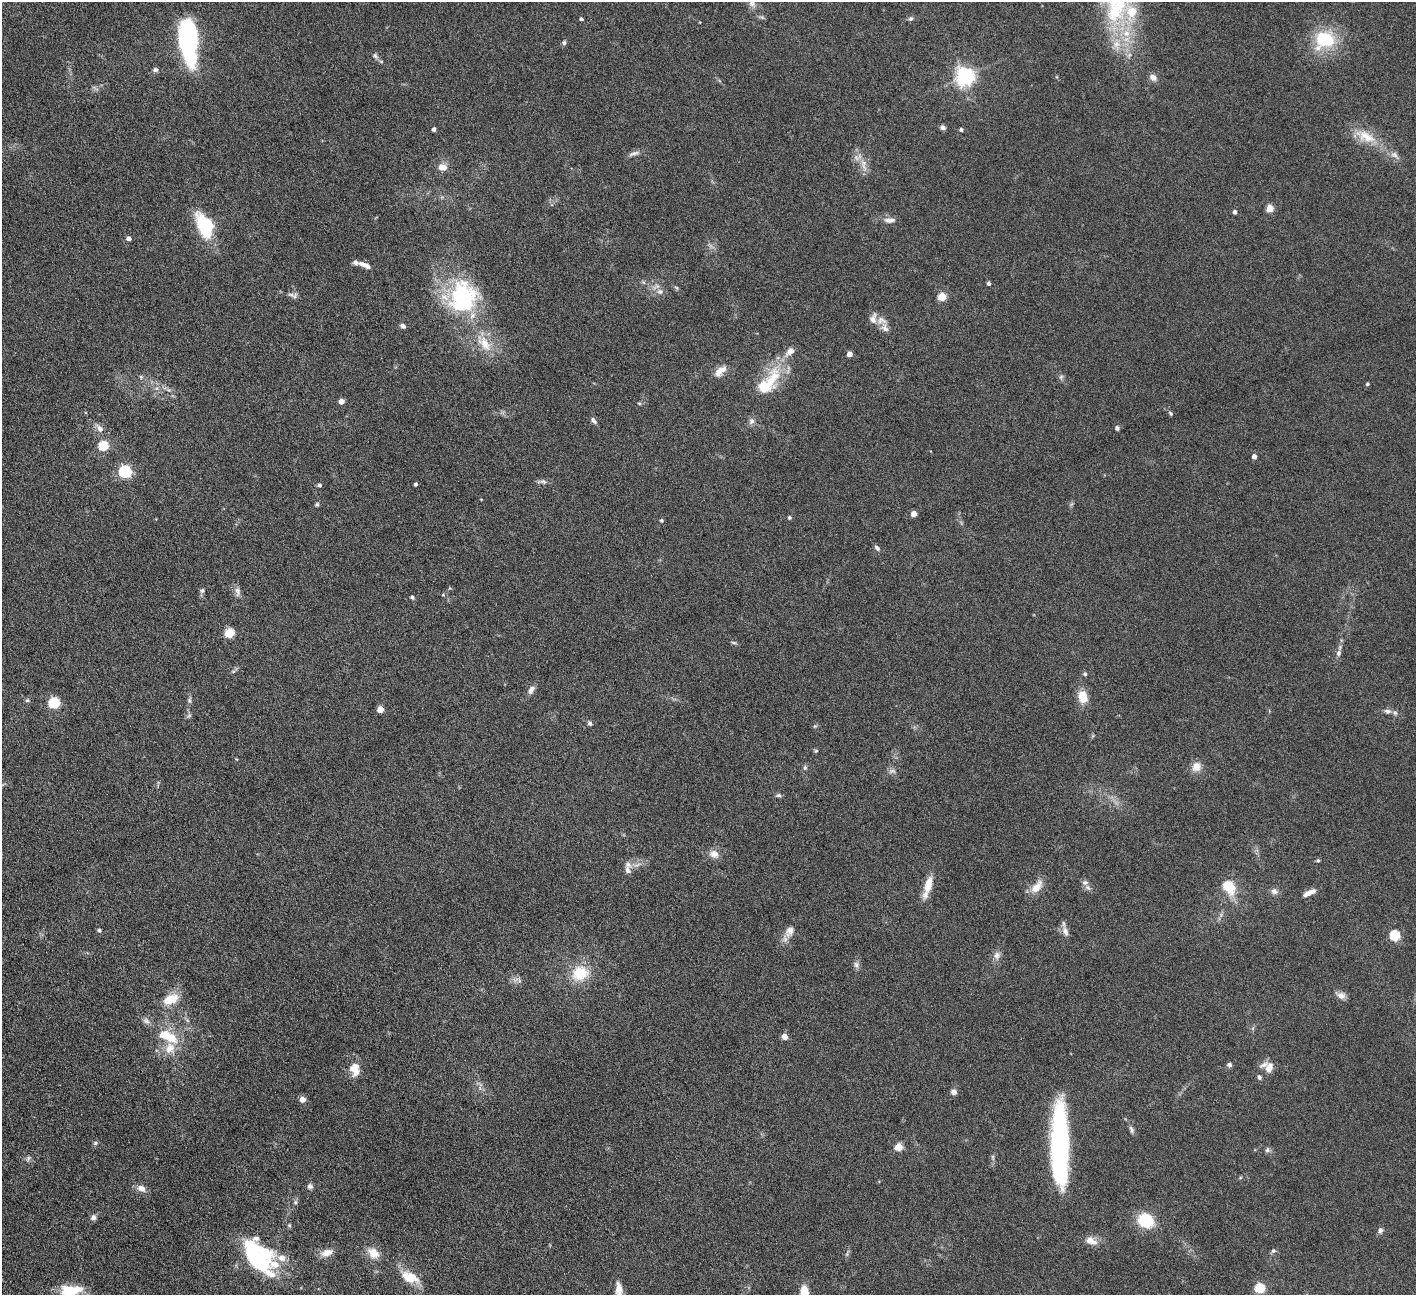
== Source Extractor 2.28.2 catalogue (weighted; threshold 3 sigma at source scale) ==
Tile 7 of 4 x 4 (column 3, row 2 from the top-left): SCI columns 2832-4245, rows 2879-4171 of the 5663 x 5625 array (HDU 1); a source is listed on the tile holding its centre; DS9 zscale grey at full resolution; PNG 1418 x 1297 px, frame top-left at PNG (2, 2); no overlay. Nothing masked; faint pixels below the display range render black.
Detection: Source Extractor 2.28.2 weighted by HDU 2 'WHT'; one run over the whole footprint, this tile lists its part. Background 0.164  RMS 0.0065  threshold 0.0266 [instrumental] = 3 sigma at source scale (4.09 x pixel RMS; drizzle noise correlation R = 1.36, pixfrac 0.8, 0.05/0.05 arcsec/px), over >= 5 px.
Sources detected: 154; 1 too faint to see at this stretch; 4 inside a brighter object's white glare — not listed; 14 inside a brighter listed object's ellipse — not listed separately; the other 135 listed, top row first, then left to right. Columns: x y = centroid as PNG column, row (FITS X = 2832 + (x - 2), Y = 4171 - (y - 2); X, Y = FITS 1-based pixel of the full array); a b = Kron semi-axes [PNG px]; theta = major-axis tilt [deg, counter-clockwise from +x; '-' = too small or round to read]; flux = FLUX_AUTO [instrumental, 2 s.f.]
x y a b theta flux
752 4 11 9 -46 3.2
1132 11 15 14 - 12
762 17 6 5 - 1
581 19 4 3 - 1
910 19 7 6 - 1.3
186 38 34 13 -70 44
1325 40 22 18 16 32
564 43 6 5 - 1.1
375 56 9 6 -60 1.6
155 70 6 5 - 1.6
965 76 7 6 - 290
1153 77 9 7 -38 3
943 127 5 5 - 2.4
434 129 4 3 - 1.8
961 130 4 4 - 1.4
1365 136 33 14 -26 14
634 153 18 5 16 2.3
1395 155 15 7 -40 3.4
864 165 20 8 -80 5.4
442 167 10 8 0 5.1
1270 208 5 5 - 13
1235 212 4 4 - 2
889 220 15 7 1 3.4
206 225 11 7 -63 92
129 238 4 4 - 2.9
365 265 15 6 -23 4
989 283 4 4 - 1.4
656 286 13 6 31 2.7
676 288 7 4 -45 0.82
295 296 10 5 59 1.6
463 297 39 34 87 68
942 297 5 5 - 21
881 320 13 10 -7 4.3
403 326 7 5 -29 1.7
484 343 29 14 -53 14
850 354 4 4 - 4.8
720 371 17 9 42 5.6
141 377 5 5 - 0.91
1061 377 7 6 - 1.2
771 380 45 15 66 22
1367 384 4 4 - 0.93
341 401 4 4 - 5.8
639 403 6 3 -18 0.65
1171 413 6 5 - 0.93
593 421 10 5 -49 1.7
752 421 8 7 - 2.2
100 428 14 7 -46 3.4
1117 428 6 5 - 1.2
103 446 5 5 - 34
1254 457 4 4 - 2.9
125 472 6 5 - 85
543 482 11 5 -12 1.8
416 484 4 3 - 1.3
319 485 5 4 - 1.3
317 504 6 5 - 0.92
914 514 4 4 - 7.4
789 517 5 5 - 0.99
661 520 5 4 - 0.95
877 548 9 5 -46 1.4
202 590 7 6 - 1.2
238 592 14 7 -81 2.8
443 595 5 3 - 0.6
412 597 5 4 - 1
229 633 5 5 - 31
733 643 8 4 -2 0.82
1339 653 9 7 85 2
1085 674 6 5 - 0.93
531 690 12 7 55 2.8
1083 697 12 9 -76 10
27 700 6 5 - 0.97
189 700 8 6 88 1.3
54 703 5 5 - 52
380 709 4 4 - 9.2
1388 711 10 6 -11 2.6
189 715 6 6 - 1.2
590 723 7 5 -71 1.2
815 726 6 4 41 0.74
816 751 5 4 - 0.74
236 759 4 3 - 0.46
1196 767 11 10 - 5.5
805 768 7 5 69 1.1
778 795 7 5 -13 1.2
714 854 12 10 -31 4.5
1318 860 5 4 - 0.8
628 864 12 8 -30 3.2
1085 882 10 8 1 2.3
928 885 18 8 76 10
1228 886 17 12 -54 15
1037 887 19 10 50 7.5
1274 891 9 8 - 2.5
1309 893 15 5 24 4.4
99 930 4 4 - 1.2
789 931 18 11 57 5.3
1065 932 15 7 -74 3.5
1394 936 5 5 - 40
997 955 11 9 71 3.1
856 965 9 8 - 1.9
580 973 20 17 22 19
519 980 8 4 -53 1.3
1341 995 13 8 -25 3.1
170 999 20 12 25 11
1253 1028 7 4 72 0.9
168 1036 30 14 -25 18
785 1037 4 4 - 7
1229 1065 6 5 - 1.5
1269 1067 13 9 71 5.5
355 1069 18 12 -84 7.6
1259 1077 7 5 -64 1.2
954 1092 7 7 - 2.2
302 1099 5 4 - 6.1
1131 1129 10 6 -70 1.7
95 1143 6 5 - 1
1060 1144 64 16 -88 92
898 1147 5 5 - 18
1267 1150 7 6 - 1.4
993 1157 8 4 -82 1.1
28 1158 9 5 47 1.5
310 1186 7 7 - 1.7
141 1188 12 8 -26 3.8
295 1202 7 5 89 1.2
93 1217 8 8 - 2
1146 1221 13 10 -31 28
289 1225 6 5 - 0.8
1380 1230 7 6 - 1.7
1091 1241 16 9 -22 5.4
1273 1251 6 5 - 1.4
326 1253 16 9 18 5.1
373 1253 14 10 -40 7.7
254 1254 39 13 -56 58
275 1264 26 17 -32 15
410 1277 23 12 -24 12
1260 1288 5 5 - 38
619 1290 52 10 -77 13
70 1292 21 15 -9 15
804 1293 11 6 89 18
Isophote crosses this tile's border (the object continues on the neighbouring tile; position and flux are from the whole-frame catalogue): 3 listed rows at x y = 619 1290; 70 1292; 804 1293